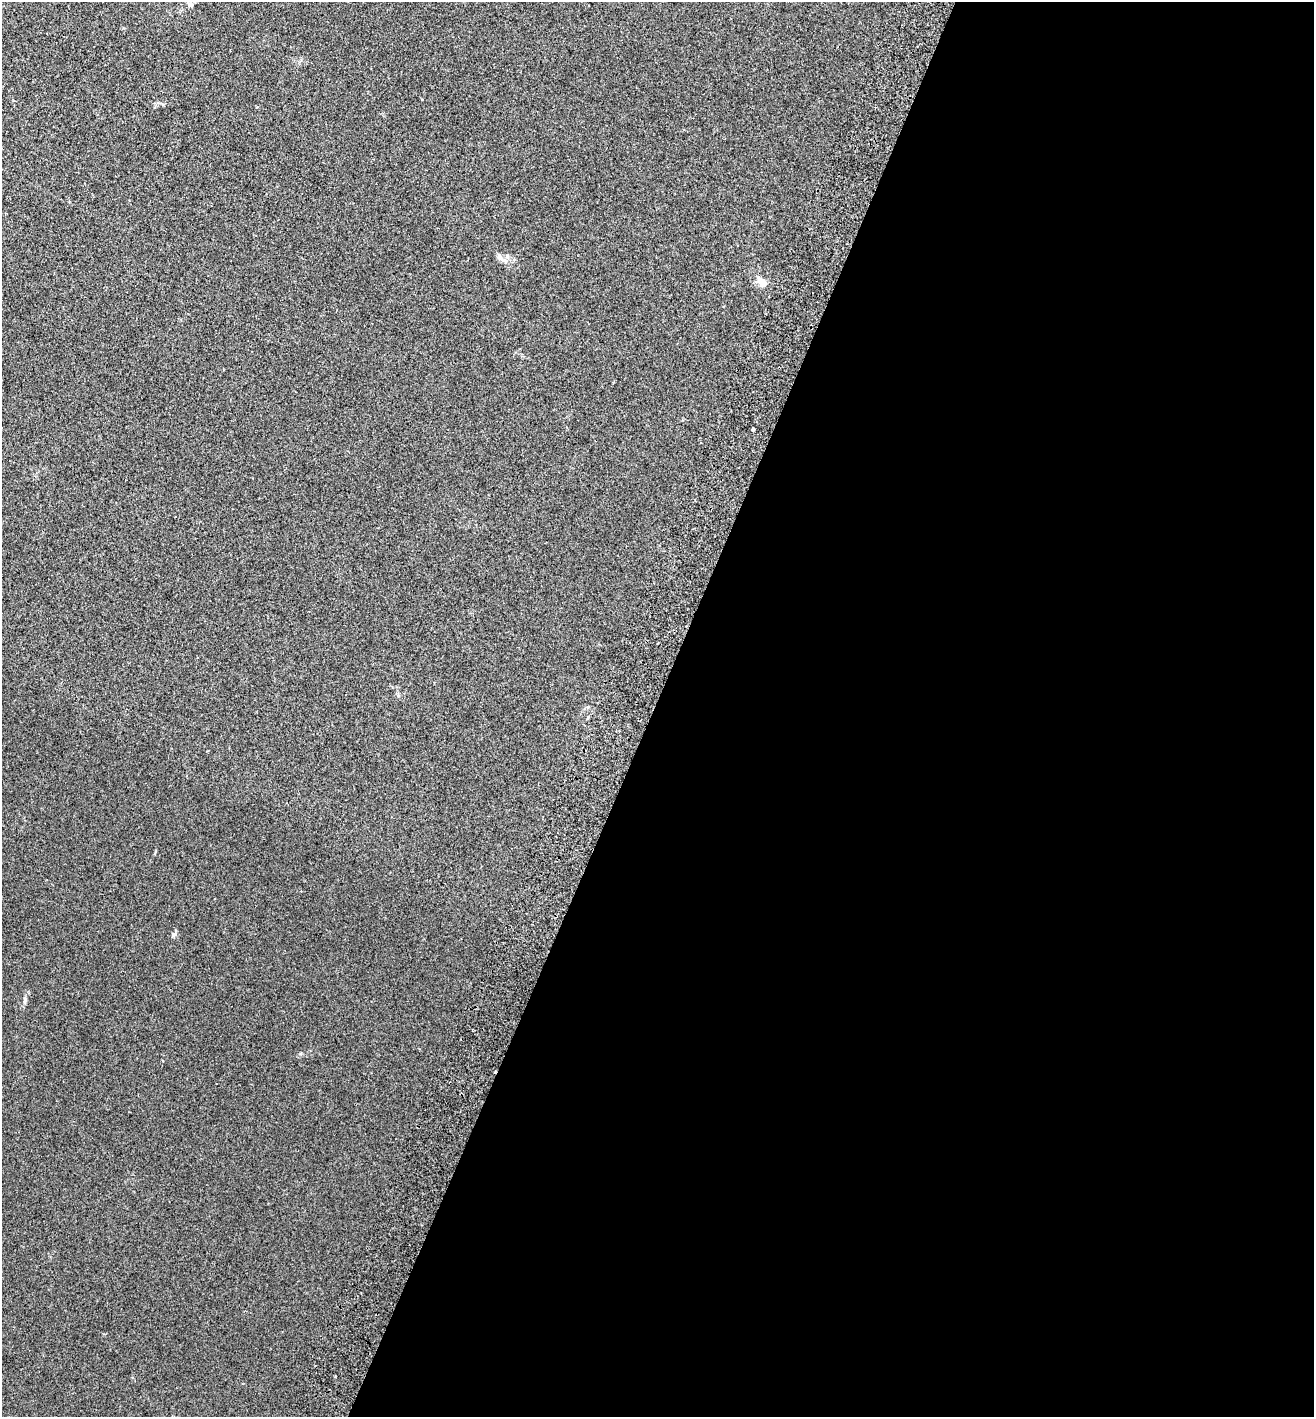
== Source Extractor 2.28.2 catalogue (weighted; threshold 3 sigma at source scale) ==
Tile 12 of 4 x 4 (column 4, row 3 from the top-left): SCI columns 4136-5447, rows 1448-2862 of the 5779 x 5720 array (HDU 1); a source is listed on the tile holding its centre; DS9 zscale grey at full resolution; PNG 1316 x 1419 px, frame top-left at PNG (2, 2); no overlay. Shown black and unused: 50% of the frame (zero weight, under 2 of 3 exposures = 3% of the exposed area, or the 3 px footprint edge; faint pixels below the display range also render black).
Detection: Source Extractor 2.28.2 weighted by HDU 2 'WHT'; one run over the whole footprint, this tile lists its part. Background 0.0353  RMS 0.007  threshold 0.0317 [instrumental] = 3 sigma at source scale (4.5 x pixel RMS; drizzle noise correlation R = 1.50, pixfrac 1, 0.05/0.05 arcsec/px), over >= 5 px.
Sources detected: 9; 1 cosmic-ray / hot-pixel residue — not listed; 1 inside a brighter listed object's ellipse — not listed separately; the other 7 listed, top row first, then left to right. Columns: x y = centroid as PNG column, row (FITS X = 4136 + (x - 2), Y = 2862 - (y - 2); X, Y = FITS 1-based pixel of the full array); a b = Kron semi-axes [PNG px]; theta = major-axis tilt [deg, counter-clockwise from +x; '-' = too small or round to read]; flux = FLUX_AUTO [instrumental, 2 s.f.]
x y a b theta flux
190 4 9 7 -65 2.3
500 258 15 6 -37 3.7
762 283 12 9 -49 5.9
753 429 3 3 - 2.4
588 707 5 5 - 0.81
173 935 7 5 2 1.4
25 1001 13 4 78 1.8
Isophote crosses this tile's border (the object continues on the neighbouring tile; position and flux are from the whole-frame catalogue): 1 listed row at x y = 190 4